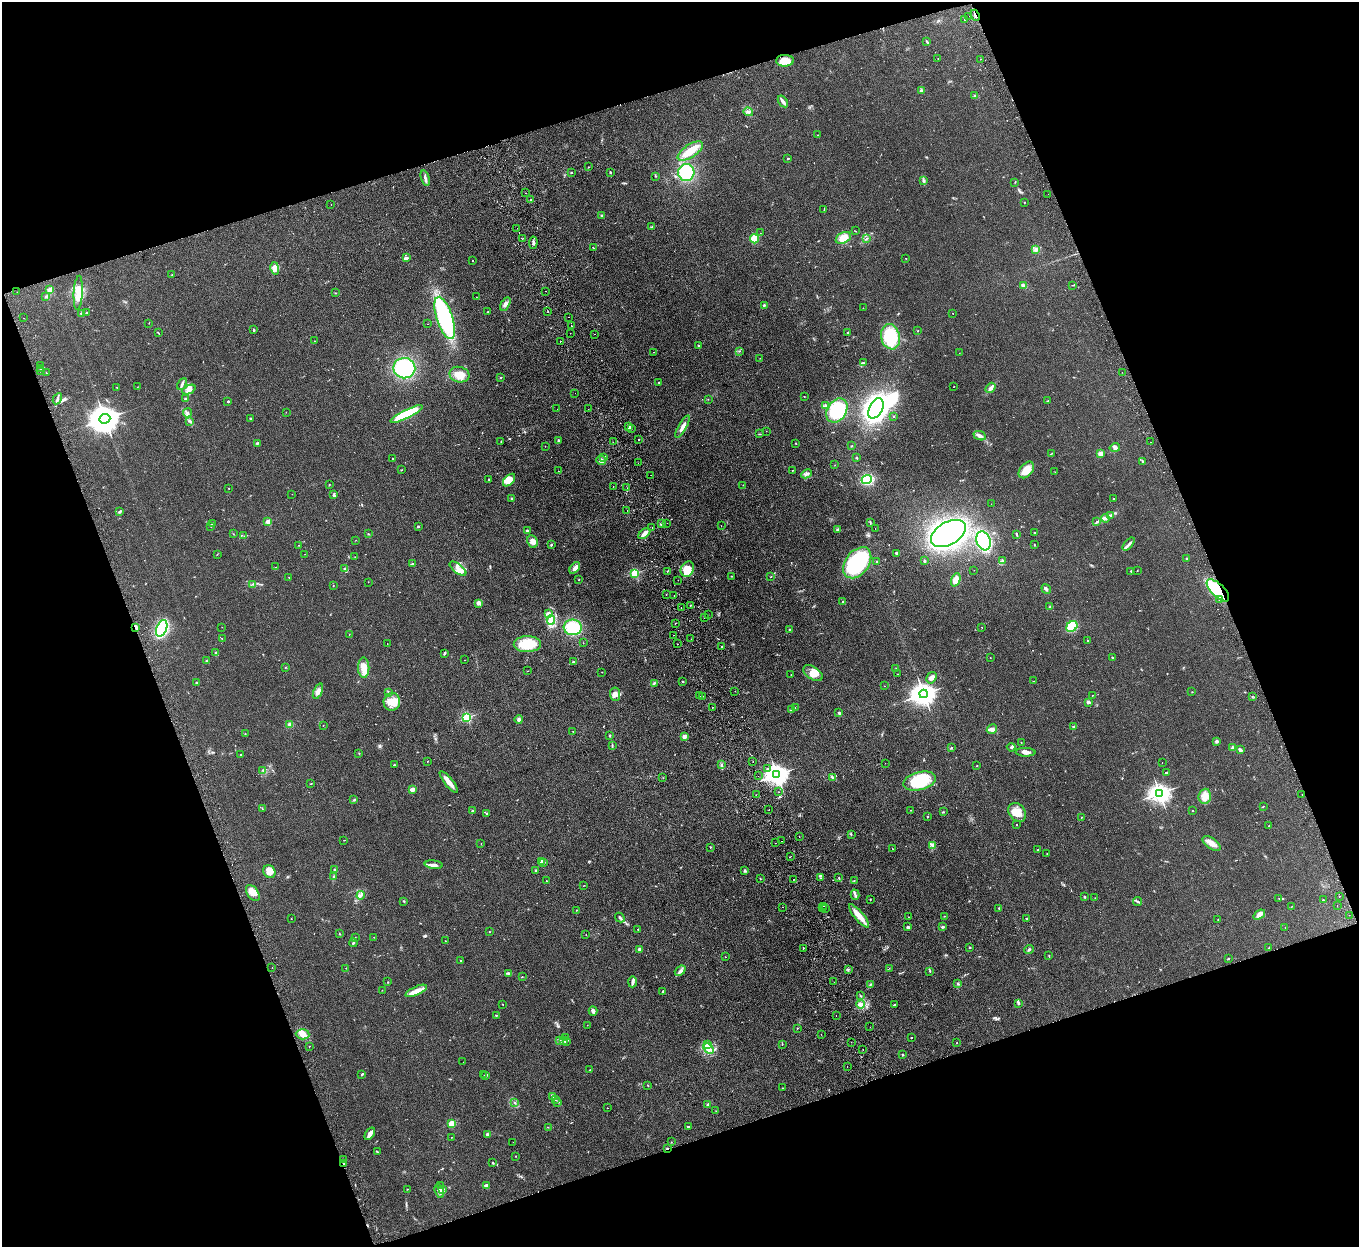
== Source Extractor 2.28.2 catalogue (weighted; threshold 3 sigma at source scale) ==
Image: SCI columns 56-5483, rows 176-5155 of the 5539 x 5457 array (HDU 1 of 3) = the unmasked area's bounding box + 8 px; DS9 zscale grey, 4 x 4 block average (1 PNG px = mean of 4 x 4 image px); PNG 1361 x 1249 px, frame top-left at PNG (2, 2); each listed source drawn as its Kron ellipse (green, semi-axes under 4 px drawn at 4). Shown black and unused: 39% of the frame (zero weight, under 2 of 3 exposures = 3% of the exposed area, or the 3 px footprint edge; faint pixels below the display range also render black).
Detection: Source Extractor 2.28.2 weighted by HDU 2 'WHT'. Background 0.189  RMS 0.014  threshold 0.0608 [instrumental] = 3 sigma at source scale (4.5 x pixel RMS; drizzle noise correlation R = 1.50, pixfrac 1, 0.05/0.05 arcsec/px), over >= 5 px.
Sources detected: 628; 3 too faint to see at this stretch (4 x 4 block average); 3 inside a brighter object's white glare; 18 cosmic-ray / hot-pixel residue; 1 long thin detection or spike segment (spike, bleed or trail) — neither listed nor drawn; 12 coinciding with a brighter row at this scale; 41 inside a brighter listed object's ellipse — not listed separately; of the other 550, all 500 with FLUX_AUTO >= 1.46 (the completeness limit of this list) listed and drawn (50 fainter detections not listed), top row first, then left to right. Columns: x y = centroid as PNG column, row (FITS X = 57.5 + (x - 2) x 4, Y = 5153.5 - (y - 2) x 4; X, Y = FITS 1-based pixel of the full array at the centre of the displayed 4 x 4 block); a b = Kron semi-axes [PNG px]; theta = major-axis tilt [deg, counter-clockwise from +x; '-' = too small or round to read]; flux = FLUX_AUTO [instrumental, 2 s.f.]
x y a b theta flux
975 15 6 2 -67 13
969 16 2 2 - 1.6
965 19 2 2 - 7
927 42 4 2 - 8.5
938 58 2 2 - 2.1
980 59 2 2 - 2.4
785 61 9 6 2 110
921 90 3 2 - 16
975 96 2 2 - 7.8
783 101 6 2 -56 33
748 112 5 3 - 15
818 135 2 2 - 2.8
690 151 14 6 34 120
788 159 3 2 - 5.7
589 167 2 2 - 2.2
610 172 2 2 - 8.7
686 172 8 8 - 310
571 173 2 2 - 5.2
655 176 2 2 - 3.7
425 178 8 3 -73 23
923 180 3 2 - 8.3
1015 182 2 2 - 3.3
526 193 2 2 - 1.9
1048 194 2 2 - 3.2
531 200 2 2 - 2.2
1024 202 2 2 - 2.7
331 204 2 2 - 2.9
824 209 2 2 - 3.2
602 215 3 2 - 5.5
652 227 2 2 - 3.5
517 228 2 2 - 1.8
855 231 2 2 - 3
760 233 2 2 - 1.8
843 238 8 5 29 87
867 238 2 2 - 4.1
522 239 2 2 - 4.2
754 239 4 4 - 87
533 243 6 3 83 16
594 248 2 2 - 3.9
1036 250 3 2 - 9.8
406 258 4 3 - 14
906 258 2 2 - 6.7
472 260 2 2 - 2.7
275 268 6 4 -77 47
172 275 2 2 - 3.7
1072 285 2 2 - 2.5
1023 286 4 3 - 23
50 290 2 2 - 200
546 291 2 2 - 13
17 292 2 2 - 3.6
78 293 17 4 87 110
335 293 2 2 - 2.6
45 297 2 2 - 3.6
476 297 2 2 - 1.6
505 304 7 4 60 32
764 305 2 2 - 35
863 308 2 2 - 1.9
548 311 2 2 - 4.3
488 312 2 2 - 7.2
82 313 2 2 - 64
87 313 2 2 - 5.5
953 313 2 2 - 4.1
568 317 2 2 - 2.3
24 318 2 2 - 8
445 318 22 8 -72 1200
149 323 2 2 - 2.8
427 324 2 2 - 2.2
571 326 2 2 - 4.1
253 329 4 2 - 4.8
918 331 2 2 - 2.4
158 333 3 2 - 5.1
570 333 2 2 - 1.6
848 333 2 2 - 10
595 334 2 2 - 1.8
890 337 13 9 -78 400
315 341 2 2 - 2.3
560 341 2 2 - 3.3
699 346 2 2 - 35
739 351 2 2 - 3.7
654 352 2 2 - 3.7
959 353 2 2 - 1.7
760 358 2 2 - 1.6
863 363 4 2 - 7.3
40 366 2 2 - 1.9
404 368 11 10 - 710
41 369 2 2 - 11
41 371 2 2 - 1.5
1122 372 2 2 - 1.9
46 373 2 2 - 51
459 375 10 7 -12 100
501 377 2 2 - 4.9
659 382 2 2 - 6.3
182 384 6 2 64 15
117 387 2 2 - 2.8
137 387 2 2 - 1.7
954 387 2 2 - 1.8
990 388 6 2 52 34
189 390 7 4 25 34
575 393 2 2 - 1.5
804 396 2 2 - 4
57 399 6 2 61 15
185 399 2 2 - 6.3
708 399 2 2 - 2.6
228 401 2 2 - 7.4
1047 401 4 2 - 4.3
825 405 4 2 - 11
876 408 11 6 62 1800
557 409 2 2 - 1.9
588 409 2 2 - 1.6
837 410 13 9 57 290
286 412 2 2 - 1.8
188 413 4 3 - 14
407 414 18 4 26 360
893 416 2 2 - 5.4
251 418 2 2 - 8.7
105 419 5 4 - 13000
190 421 3 2 - 8.3
628 426 2 2 - 6.1
683 427 12 3 60 40
631 428 2 2 - 3.3
766 431 2 2 - 4
759 434 4 2 - 3.5
980 436 6 3 -23 32
558 440 3 2 - 10
638 440 2 2 - 5.5
501 442 3 2 - 4.4
613 442 2 2 - 6.9
1151 442 2 2 - 2
257 443 3 2 - 8.3
796 443 3 2 - 3.2
545 446 2 2 - 1.5
852 446 2 2 - 2.2
1115 448 5 4 - 19
1100 453 4 3 - 23
1051 454 4 2 - 5
604 457 2 2 - 3.4
392 458 2 2 - 120
857 458 3 2 - 5.9
601 460 5 4 - 23
1143 461 2 2 - 7.1
638 463 2 2 - 1.7
835 465 2 2 - 1.9
401 470 2 2 - 3.6
792 470 2 2 - 4.2
1026 470 9 6 50 110
558 471 2 2 - 2.4
1055 472 2 2 - 1.8
807 474 5 3 - 19
651 475 2 2 - 7.5
489 479 2 2 - 3.3
509 480 7 4 47 45
867 480 5 4 - 340
329 485 3 2 - 3.2
743 485 2 2 - 1.7
613 486 2 2 - 3.5
229 488 2 2 - 2.5
627 488 2 2 - 4.5
292 494 2 2 - 1.7
334 495 2 2 - 4.3
512 498 3 2 - 7.1
1113 499 2 2 - 4.7
991 504 2 2 - 1.5
627 510 2 2 - 2.2
119 512 3 2 - 4.7
1111 515 3 2 - 8.7
1105 518 4 2 - 14
268 522 2 2 - 210
870 522 3 2 - 6.5
1097 522 3 2 - 7.1
667 523 2 2 - 3.3
212 524 3 2 - 5
661 524 3 2 - 11
211 526 2 2 - 3.7
418 526 2 2 - 9.2
721 526 2 2 - 1.7
652 528 2 2 - 2.1
837 529 3 2 - 7.3
875 529 2 2 - 5.3
527 531 3 2 - 12
948 533 19 11 30 1800
1034 533 2 2 - 18
233 534 2 2 - 1.8
368 534 2 2 - 3.7
644 534 7 3 41 45
1016 534 2 2 - 5.8
244 536 2 2 - 2.2
356 540 2 2 - 1.6
533 541 7 5 -65 53
984 541 10 7 -71 520
551 544 3 2 - 6.8
1129 544 8 2 48 18
299 545 2 2 - 1.8
1034 545 2 2 - 4.1
897 553 3 2 - 13
217 554 2 2 - 2.7
305 554 2 2 - 2
355 557 2 2 - 2.5
1187 558 2 2 - 4.1
1003 560 4 2 - 8.8
876 561 3 2 - 3.2
925 561 3 2 - 7.2
857 563 17 11 53 800
412 564 3 2 - 8.3
275 567 2 2 - 1.7
345 568 4 2 - 8.2
575 568 7 3 52 36
458 569 10 4 -38 53
687 569 8 6 61 96
974 570 2 2 - 1.7
1137 570 2 2 - 2.4
667 571 2 2 - 3.4
1131 571 2 2 - 4.1
635 573 2 2 - 730
732 576 2 2 - 2.3
289 577 2 2 - 2.4
771 577 2 2 - 2.5
579 580 2 2 - 4
678 580 2 2 - 3.8
956 580 7 4 69 63
368 582 2 2 - 2
252 584 2 2 - 3.4
333 585 2 2 - 2
1046 589 5 2 - 17
1218 590 14 6 -44 420
666 594 2 2 - 3.1
674 595 2 2 - 3
1219 599 2 2 - 6.5
843 601 2 2 - 16
478 604 4 3 - 16
690 605 2 2 - 5
1050 607 3 2 - 7.2
681 608 2 2 - 2.4
548 613 3 2 - 15
708 615 2 2 - 2
704 618 2 2 - 2.7
551 620 5 3 - 32
675 623 2 2 - 2.2
1072 626 6 5 - 220
136 627 2 2 - 11
222 627 2 2 - 1.8
573 627 9 7 -6 280
162 628 9 5 68 770
982 628 2 2 - 2.1
789 629 2 2 - 6
349 634 2 2 - 2.2
673 635 2 2 - 2.7
222 639 2 2 - 1.9
691 639 2 2 - 1.7
1088 641 2 2 - 2.4
387 643 2 2 - 1.8
583 643 2 2 - 2
527 644 13 8 1 230
677 644 2 2 - 4.2
721 647 2 2 - 5.3
215 653 4 2 - 9.1
444 653 4 2 - 9.5
1113 657 2 2 - 4.5
990 658 2 2 - 2.2
465 660 2 2 - 1.5
206 661 2 2 - 4.9
573 662 3 3 - 9.9
285 667 2 2 - 2.4
364 668 10 5 -89 68
896 669 2 2 - 8.4
528 671 2 2 - 2.5
602 672 2 2 - 3.1
813 673 11 6 -33 72
897 674 2 2 - 4.9
791 675 2 2 - 2.8
931 678 6 4 58 30
683 681 2 2 - 23
1034 681 2 2 - 1.5
196 682 2 2 - 21
654 683 2 2 - 6.4
884 686 2 2 - 1.7
318 691 8 4 66 33
735 691 2 2 - 3.3
388 692 4 2 - 8.4
1192 692 2 2 - 2.8
615 694 7 5 -82 36
924 694 4 3 - 7500
1092 695 2 2 - 2.6
699 696 2 2 - 8.3
703 696 2 2 - 4
1252 697 2 2 - 2.1
392 702 9 8 - 85
1088 703 4 2 - 10
712 707 2 2 - 7.4
795 707 2 2 - 2.2
791 710 2 2 - 4.6
839 713 3 3 - 8.8
467 717 2 2 - 890
519 719 4 3 - 18
290 725 4 4 - 19
323 726 2 2 - 1.5
1074 726 4 2 - 11
992 729 5 4 - 23
573 731 2 2 - 2.4
245 734 2 2 - 4.5
610 736 2 2 - 7.1
684 737 3 3 - 22
1217 741 3 3 - 12
1021 742 2 2 - 2.8
612 745 3 2 - 6.5
951 747 2 2 - 3.1
1011 747 4 3 - 13
1233 748 2 2 - 130
1240 750 4 3 - 16
1026 752 10 4 -1 36
359 754 2 2 - 2.8
241 755 2 2 - 3.4
428 761 2 2 - 2.2
753 762 2 2 - 12
885 763 2 2 - 1.6
1162 763 2 2 - 2.1
394 765 2 2 - 5.6
721 765 3 2 - 6.3
977 766 2 2 - 4.4
768 768 2 2 - 15
263 770 2 2 - 8.7
1166 773 3 2 - 9
777 775 4 3 - 5500
758 776 2 2 - 4.6
833 777 3 2 - 8.3
663 778 2 2 - 2.1
920 781 16 9 14 400
449 782 13 3 -51 91
311 784 3 2 - 3.8
412 789 4 2 - 35
779 792 2 2 - 3.7
1160 793 3 3 - 4900
1302 794 2 2 - 2
756 795 2 2 - 1.9
1205 796 7 6 - 64
354 800 3 2 - 5.8
1263 806 2 2 - 2.3
262 808 2 2 - 2.2
769 810 2 2 - 3.3
910 810 2 2 - 2.7
1192 810 2 2 - 11
473 811 2 2 - 22
943 812 2 2 - 5.2
1017 812 10 8 -54 93
486 813 2 2 - 5.9
927 816 2 2 - 6.9
1081 817 2 2 - 2.6
1017 825 2 2 - 3.1
1269 826 2 2 - 3.4
851 834 2 2 - 4.6
799 837 2 2 - 2.1
344 840 3 2 - 2.4
781 841 2 2 - 6.6
481 843 2 2 - 2.1
775 843 2 2 - 1.9
1212 843 10 5 -34 55
932 845 3 2 - 12
710 847 2 2 - 4.1
892 849 2 2 - 2
1037 850 2 2 - 4
1047 854 2 2 - 2.3
791 856 2 2 - 5.8
542 861 2 2 - 160
544 862 2 2 - 17
434 865 9 3 -7 33
335 870 3 2 - 14
536 871 2 2 - 56
744 871 3 2 - 8.7
269 872 7 6 - 46
334 877 2 2 - 4.2
839 877 2 2 - 1.9
820 878 2 2 - 3.2
760 879 2 2 - 2.7
794 880 2 2 - 5.3
546 881 2 2 - 3.4
854 881 2 2 - 3.6
584 885 2 2 - 2.3
253 893 9 5 -53 54
361 895 4 3 - 19
855 895 5 2 - 16
1339 896 2 2 - 6.3
1085 897 2 2 - 5
1095 898 2 2 - 1.7
1279 898 2 2 - 2.9
870 899 2 2 - 3.5
1323 900 2 2 - 4.4
404 901 2 2 - 5
1137 901 4 2 - 11
824 906 2 2 - 2.9
1292 906 2 2 - 2
1337 906 2 2 - 1.8
782 907 2 2 - 2
822 908 2 2 - 3.1
825 908 2 2 - 2.3
999 908 2 2 - 4.3
576 910 2 2 - 2.3
1259 915 6 3 36 50
1349 915 2 2 - 8
859 916 14 4 -49 86
944 916 2 2 - 4.2
909 917 2 2 - 2.7
620 918 5 2 - 15
291 919 2 2 - 1.9
1027 919 4 2 - 6.5
1218 919 2 2 - 2.9
908 927 3 3 - 9.6
942 927 4 2 - 10
1285 927 2 2 - 2.2
637 929 2 2 - 2.7
490 932 2 2 - 2.5
339 934 2 2 - 3.4
586 935 2 2 - 1.8
355 937 2 2 - 3.5
374 937 2 2 - 2.1
445 941 2 2 - 1.8
353 943 4 2 - 13
969 947 2 2 - 6.8
803 948 2 2 - 7
1269 948 2 2 - 4.2
640 949 4 3 - 18
1029 950 4 2 - 11
1049 956 2 2 - 3.3
725 957 2 2 - 2.6
1228 959 2 2 - 5
460 960 2 2 - 3.7
272 968 2 2 - 2
346 968 2 2 - 1.6
889 968 2 2 - 3.7
848 969 2 2 - 7.2
680 971 6 3 40 19
930 971 2 2 - 5.5
508 973 3 2 - 8.7
522 976 2 2 - 2.8
388 982 2 2 - 2.6
632 982 5 3 - 17
834 982 2 2 - 2.4
958 984 2 2 - 16
870 985 2 2 - 4.2
382 990 2 2 - 1.8
416 991 12 4 24 55
663 991 3 2 - 5.4
860 996 2 2 - 3.3
503 1004 2 2 - 2.8
861 1004 4 4 - 22
1019 1004 4 2 - 7.1
894 1005 3 2 - 5.2
593 1011 4 3 - 28
496 1015 2 2 - 5.3
836 1016 2 2 - 2.1
587 1025 2 2 - 3.1
870 1027 2 2 - 2.2
797 1028 2 2 - 2.8
303 1034 7 5 -3 55
821 1034 2 2 - 8.4
565 1037 2 2 - 2.3
912 1037 2 2 - 3.5
560 1041 2 2 - 2.7
563 1041 2 2 - 8.9
566 1041 3 2 - 8.2
851 1042 2 2 - 1.9
956 1043 2 2 - 3.1
782 1044 2 2 - 2.3
708 1045 4 2 - 10
309 1046 2 2 - 9.5
709 1049 6 3 -44 34
863 1049 2 2 - 7.3
903 1055 3 2 - 4.3
463 1062 2 2 - 7.2
847 1067 2 2 - 3.1
590 1070 2 2 - 2.8
362 1074 3 2 - 7.9
484 1075 2 2 - 1.6
486 1076 2 2 - 5.5
648 1086 2 2 - 4.5
782 1088 2 2 - 3.2
553 1097 3 2 - 6.9
555 1100 2 2 - 4
558 1102 2 2 - 3.4
514 1103 2 2 - 5.6
708 1104 3 3 - 10
607 1108 2 2 - 1.6
716 1111 2 2 - 2.9
451 1124 2 2 - 350
688 1126 3 2 - 5.7
548 1127 2 2 - 2.6
370 1134 7 2 55 62
488 1134 3 2 - 10
452 1137 2 2 - 2.2
513 1142 2 2 - 1.7
671 1142 2 2 - 2.3
667 1148 2 2 - 6.1
377 1152 3 2 - 6.7
515 1156 2 2 - 3.1
344 1160 2 2 - 7.5
492 1163 2 2 - 2.5
344 1164 2 2 - 11
440 1186 3 2 - 3.3
487 1186 3 2 - 11
408 1189 2 2 - 2.4
442 1190 4 2 - 13
439 1191 7 3 -70 28
Overlapping masked pixels (flux is a lower limit): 5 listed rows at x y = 975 15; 1218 590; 136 627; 667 1148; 344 1164
Diffuse or blended objects may show on this block-average render without a row.